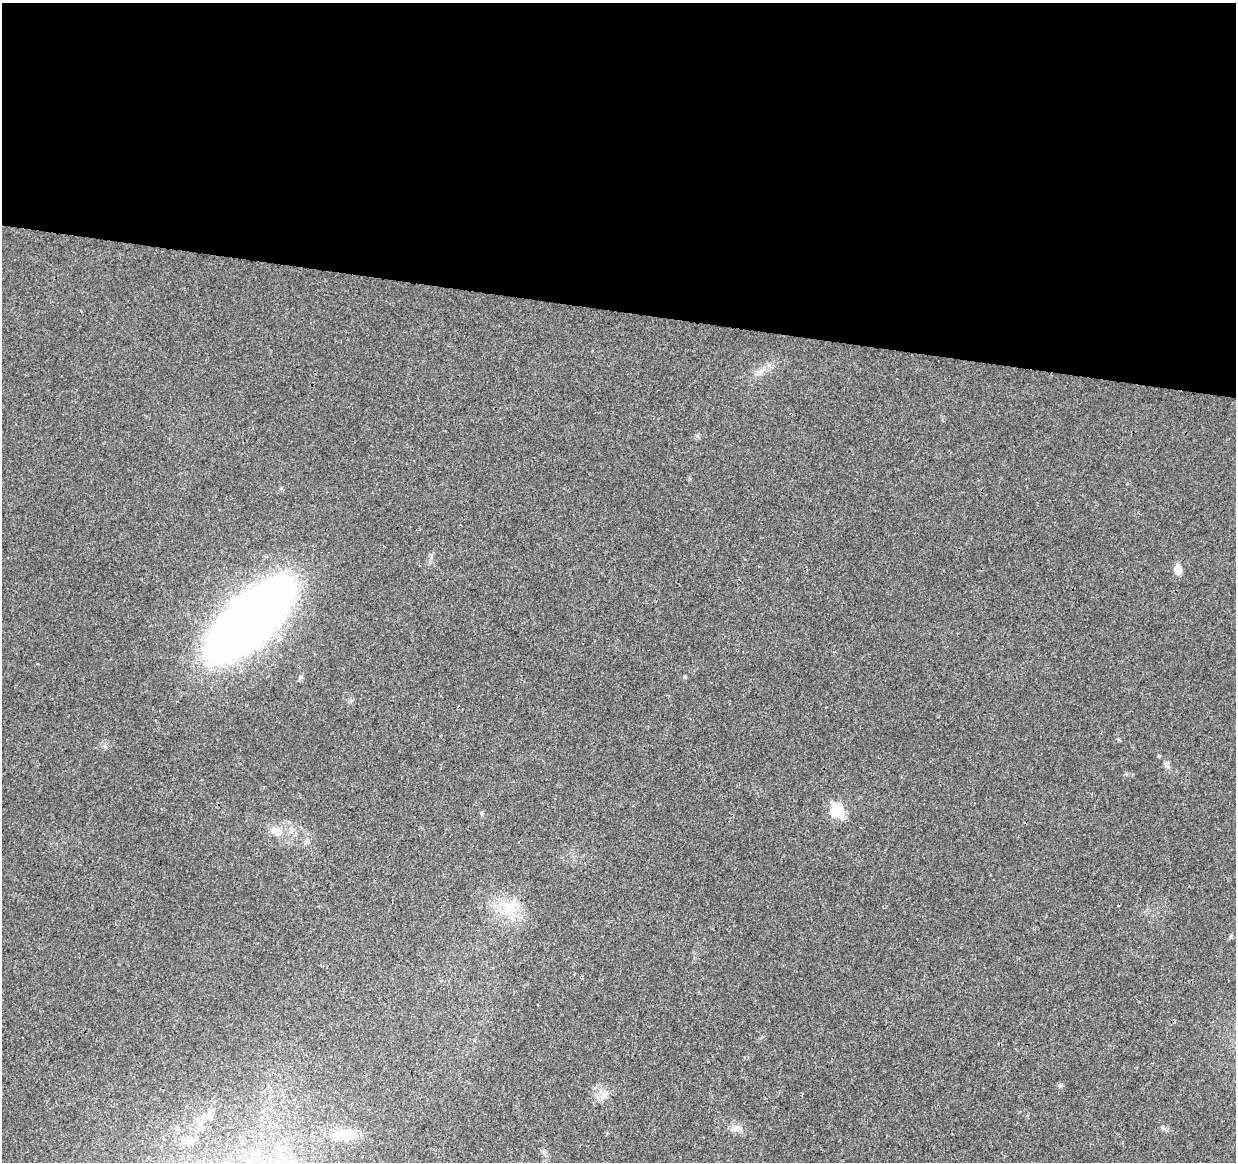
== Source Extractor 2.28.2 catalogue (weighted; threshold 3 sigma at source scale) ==
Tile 3 of 4 x 4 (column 3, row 1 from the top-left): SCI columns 2469-3702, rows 3702-4861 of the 4945 x 5146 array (HDU 1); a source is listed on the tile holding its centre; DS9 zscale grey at full resolution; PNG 1238 x 1164 px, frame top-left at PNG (2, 3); no overlay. Shown black and unused: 27% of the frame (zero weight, under 3 of 4 exposures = <1% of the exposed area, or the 3 px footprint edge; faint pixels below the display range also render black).
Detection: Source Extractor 2.28.2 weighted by HDU 2 'WHT'; one run over the whole footprint, this tile lists its part. Background 0.0107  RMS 0.0025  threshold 0.0112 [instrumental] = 3 sigma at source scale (4.5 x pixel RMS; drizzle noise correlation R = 1.50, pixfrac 1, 0.0396/0.0396 arcsec/px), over >= 5 px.
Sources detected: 13; all 13 listed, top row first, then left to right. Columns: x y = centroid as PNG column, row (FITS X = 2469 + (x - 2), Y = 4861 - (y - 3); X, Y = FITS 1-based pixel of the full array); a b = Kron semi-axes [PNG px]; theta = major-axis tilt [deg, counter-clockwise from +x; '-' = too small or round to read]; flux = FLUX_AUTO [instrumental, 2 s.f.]
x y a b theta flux
759 371 7 4 19 0.76
697 436 7 4 18 0.39
1178 569 8 6 -88 4
249 620 66 28 43 330
685 677 5 4 - 0.28
1167 765 10 5 -62 0.77
837 811 6 6 - 28
274 830 14 10 -23 2.3
509 908 23 20 -28 7.7
1060 1085 7 4 18 0.39
603 1095 10 9 - 1.6
736 1128 14 8 -3 1.7
344 1135 31 14 0 6.9
Unlisted compact peaks at least as high as the median listed source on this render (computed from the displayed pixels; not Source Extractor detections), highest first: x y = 481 813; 1162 1127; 1159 756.